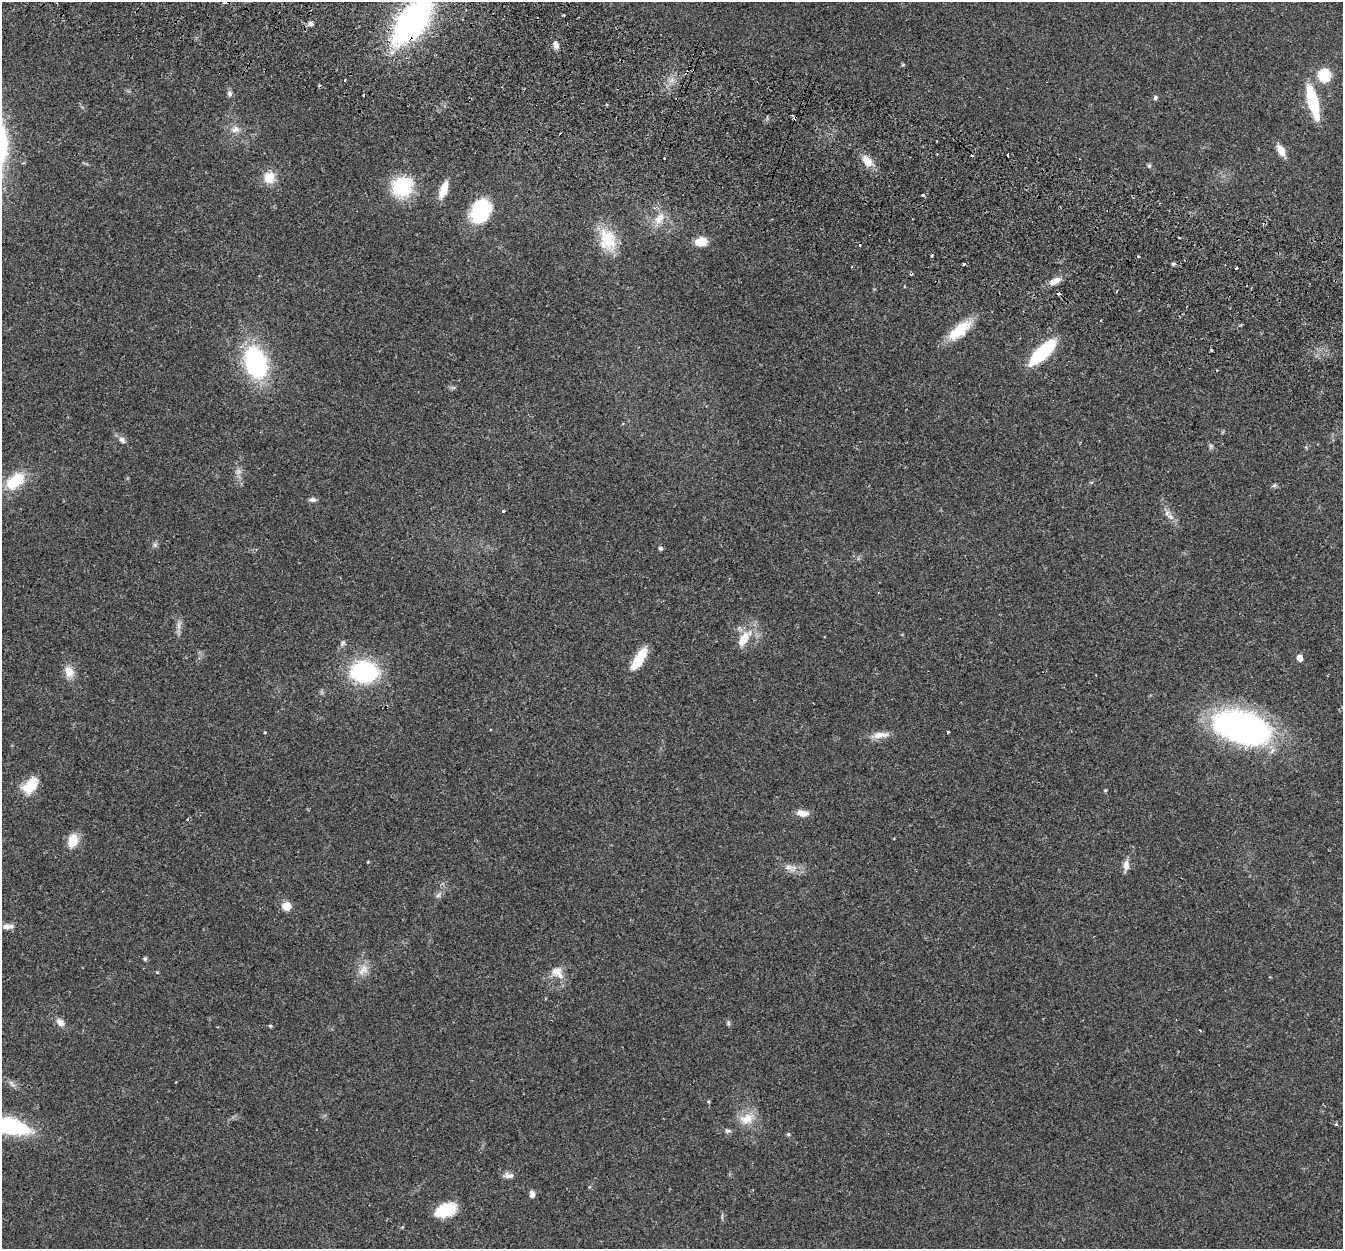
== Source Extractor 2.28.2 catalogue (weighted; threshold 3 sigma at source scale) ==
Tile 11 of 4 x 4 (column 3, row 3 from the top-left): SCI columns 2707-4047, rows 1437-2683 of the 5415 x 5496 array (HDU 1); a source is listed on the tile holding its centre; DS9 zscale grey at full resolution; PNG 1345 x 1251 px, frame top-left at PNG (2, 2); no overlay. Shown black and unused: <1% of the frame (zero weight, under 2 of 3 exposures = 3% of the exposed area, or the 3 px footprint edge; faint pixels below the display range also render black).
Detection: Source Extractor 2.28.2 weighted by HDU 2 'WHT'; one run over the whole footprint, this tile lists its part. Background 0.0604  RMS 0.0078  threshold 0.0353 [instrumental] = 3 sigma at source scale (4.5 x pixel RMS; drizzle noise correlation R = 1.50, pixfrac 1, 0.05/0.05 arcsec/px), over >= 5 px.
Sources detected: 92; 1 too faint to see at this stretch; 12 cosmic-ray / hot-pixel residue — not listed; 1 inside a brighter listed object's ellipse — not listed separately; the other 78 listed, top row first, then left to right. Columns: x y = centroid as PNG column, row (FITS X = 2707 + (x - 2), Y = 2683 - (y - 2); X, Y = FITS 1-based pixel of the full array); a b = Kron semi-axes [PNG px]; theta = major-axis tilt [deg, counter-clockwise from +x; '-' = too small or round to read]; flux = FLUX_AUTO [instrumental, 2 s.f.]
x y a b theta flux
564 15 3 3 - 0.65
412 21 34 15 52 330
310 24 8 6 26 2.3
556 44 9 6 -64 3.4
903 65 6 3 19 0.79
1324 75 6 6 - 73
345 80 3 2 - 1
229 93 8 7 - 2
1155 98 6 5 - 1.5
1313 102 26 8 -76 53
235 129 12 9 21 5
1281 150 13 7 -60 8.5
1007 155 3 2 - 1.7
664 158 2 2 - 0.85
867 161 16 9 -55 8.7
1149 166 6 5 - 1.3
269 177 15 13 72 11
402 187 19 17 45 50
443 190 20 8 71 12
922 195 3 3 - 3.6
480 211 24 18 64 47
659 219 19 12 53 10
1179 238 3 3 - 1.3
607 240 30 20 -75 26
701 242 10 7 11 14
931 255 3 3 - 1.3
1138 256 3 3 - 1.7
1173 264 4 4 - 1.3
1236 268 3 3 - 2
1055 281 17 7 28 6.3
1117 291 3 2 - 1.2
959 330 32 13 39 22
1211 350 3 3 - 1.3
1043 352 26 9 44 65
256 363 23 16 -74 120
122 440 11 7 -48 3.1
15 481 25 15 39 25
1274 485 7 5 30 1.3
312 500 9 6 -5 2.2
503 511 3 3 - 1.4
1171 517 7 6 - 2.5
155 545 7 5 -45 1.5
660 548 6 5 - 1.5
179 626 11 5 -89 3.2
744 639 26 11 55 15
343 643 10 5 58 1.9
1299 658 5 5 - 7.4
639 659 23 8 59 25
69 672 15 11 -70 8.2
364 672 26 19 -6 82
1242 727 48 26 -16 250
265 732 3 3 - 2
948 732 3 3 - 2.3
880 735 23 8 5 7.1
29 787 21 14 37 16
1105 790 4 3 - 0.94
802 813 15 8 -6 6.2
73 840 15 10 78 12
1126 865 13 7 90 5.2
788 867 17 8 -30 5.9
438 895 7 5 45 2
287 906 5 5 - 26
6 926 11 9 3 3.7
145 959 5 5 - 1.1
363 970 17 10 55 7.4
556 971 15 11 -6 7.2
60 1022 11 8 -46 4.9
728 1023 8 4 -82 1.4
270 1026 5 4 - 0.9
708 1101 5 3 - 0.99
747 1119 22 15 24 13
1336 1124 3 3 - 1.4
9 1126 43 16 -14 72
727 1131 8 6 -8 1.9
788 1134 5 4 - 1.1
508 1175 13 7 -11 3.8
532 1194 8 6 -78 3.2
445 1210 24 13 19 23
Overlapping masked pixels (flux is a lower limit): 2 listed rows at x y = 412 21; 9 1126
Isophote crosses this tile's border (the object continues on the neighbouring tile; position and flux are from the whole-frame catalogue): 2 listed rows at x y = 412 21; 9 1126